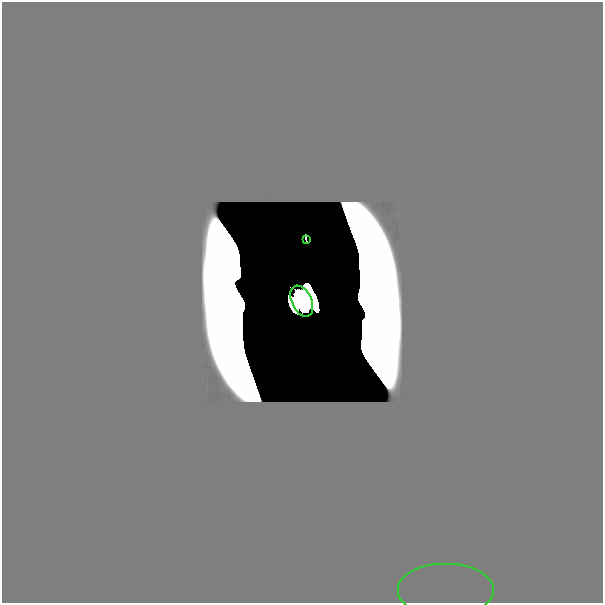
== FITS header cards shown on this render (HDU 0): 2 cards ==
NAXIS1  =                  601
NAXIS2  =                  601

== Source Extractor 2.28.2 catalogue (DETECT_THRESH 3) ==
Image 601 x 601 px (HDU 0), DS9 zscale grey, 1 PNG px = 1 image px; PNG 605 x 605 px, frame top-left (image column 1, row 601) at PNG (2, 2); each listed source drawn as its Kron ellipse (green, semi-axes under 4 px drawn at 4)
Background 0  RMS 1.5e-36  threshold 4.60e-36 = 3 sigma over >= 5 px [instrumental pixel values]
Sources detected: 6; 3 with non-positive FLUX_AUTO (blend fragments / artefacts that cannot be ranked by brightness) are neither listed nor drawn; the other 3 listed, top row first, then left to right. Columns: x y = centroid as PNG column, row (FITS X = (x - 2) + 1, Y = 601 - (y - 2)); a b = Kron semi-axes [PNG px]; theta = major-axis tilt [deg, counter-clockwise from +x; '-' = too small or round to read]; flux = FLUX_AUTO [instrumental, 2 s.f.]
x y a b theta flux
306 240 4 2 - 7.0e-11
302 301 16 10 -64 1.6e+01
446 591 48 27 0 3.0e-17
At the frame edge (FLAGS 8, measured only in part): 1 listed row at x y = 446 591
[3 non-positive-flux detections neither listed nor drawn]